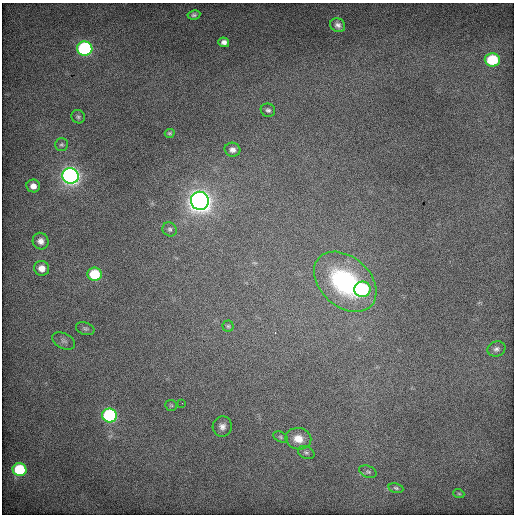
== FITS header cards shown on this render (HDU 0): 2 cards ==
NAXIS1  =                  512 / Axis length
NAXIS2  =                  512 / Axis length

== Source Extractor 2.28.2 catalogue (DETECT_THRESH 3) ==
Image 512 x 512 px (HDU 0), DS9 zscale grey, 1 PNG px = 1 image px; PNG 516 x 516 px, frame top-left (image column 1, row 512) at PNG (2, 3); each listed source drawn as its Kron ellipse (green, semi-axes under 4 px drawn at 4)
Background 666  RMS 4.1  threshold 12.3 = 3 sigma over >= 5 px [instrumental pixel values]
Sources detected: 34; all 34 listed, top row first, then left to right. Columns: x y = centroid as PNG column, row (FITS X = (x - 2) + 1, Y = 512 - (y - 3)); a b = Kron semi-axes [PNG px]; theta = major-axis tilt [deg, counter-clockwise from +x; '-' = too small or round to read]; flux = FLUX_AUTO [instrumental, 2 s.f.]
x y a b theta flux
194 15 6 4 10 550
338 25 8 6 -33 1000
224 42 5 4 - 960
85 49 7 7 - 54000
492 60 7 6 - 17000
268 110 7 6 - 740
78 117 7 6 - 580
170 133 5 4 - 430
61 144 6 6 - 550
232 150 8 7 - 1200
71 176 8 7 - 150000
33 186 7 6 - 1800
200 201 9 9 - 280000
170 229 7 6 - 710
41 241 8 7 - 1400
42 268 7 7 - 2500
95 274 7 6 - 13000
345 282 35 25 -42 35000
362 289 8 7 - 26000
228 326 5 5 - 460
85 329 9 6 -19 690
64 341 12 7 -27 1100
496 349 9 7 20 1000
182 403 2 2 - 260
171 405 6 5 - 430
109 415 7 7 - 49000
222 427 10 9 - 1600
280 437 7 5 -28 500
298 439 13 10 -10 4100
306 452 8 6 -25 750
19 470 7 6 - 19000
368 472 9 5 -21 720
396 488 7 4 -11 450
459 494 5 3 - 270